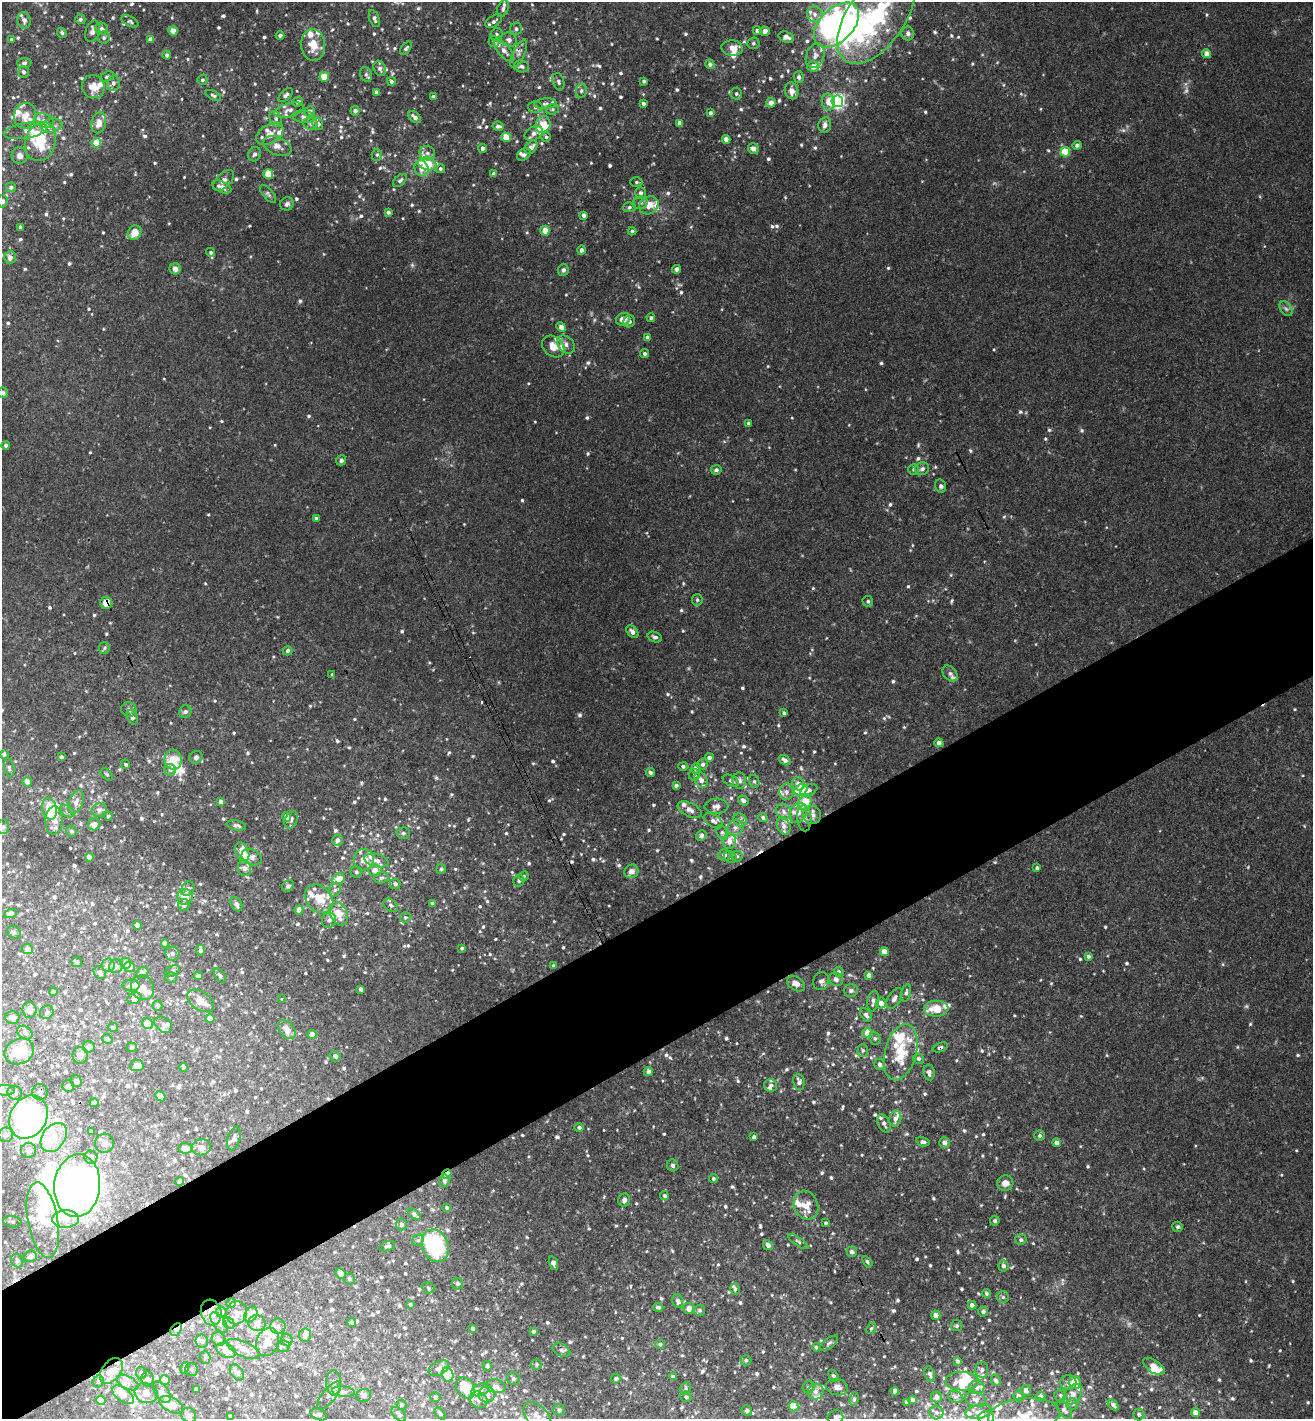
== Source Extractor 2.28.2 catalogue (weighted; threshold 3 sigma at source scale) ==
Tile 7 of 4 x 4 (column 3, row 2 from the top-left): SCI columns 2938-4248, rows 2887-4303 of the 5743 x 5775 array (HDU 1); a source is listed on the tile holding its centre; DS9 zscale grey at full resolution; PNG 1315 x 1421 px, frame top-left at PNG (2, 2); each listed source drawn as its Kron ellipse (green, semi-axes under 4 px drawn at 4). Shown black and unused: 10% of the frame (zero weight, under 3 of 4 exposures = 6% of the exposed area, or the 3 px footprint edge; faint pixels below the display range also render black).
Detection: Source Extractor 2.28.2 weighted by HDU 2 'WHT'; one run over the whole footprint, this tile lists its part. Background 0.0355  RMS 0.0051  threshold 0.0228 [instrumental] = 3 sigma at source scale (4.5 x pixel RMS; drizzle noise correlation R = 1.50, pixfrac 1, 0.05/0.05 arcsec/px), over >= 5 px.
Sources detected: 1066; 6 too faint to see at this stretch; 13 inside a brighter object's white glare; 6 cosmic-ray / hot-pixel residue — neither listed nor drawn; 119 inside a brighter listed object's ellipse — not listed separately; of the other 922, all 500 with FLUX_AUTO >= 0.927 (the completeness limit of this list) listed and drawn (422 fainter detections not listed), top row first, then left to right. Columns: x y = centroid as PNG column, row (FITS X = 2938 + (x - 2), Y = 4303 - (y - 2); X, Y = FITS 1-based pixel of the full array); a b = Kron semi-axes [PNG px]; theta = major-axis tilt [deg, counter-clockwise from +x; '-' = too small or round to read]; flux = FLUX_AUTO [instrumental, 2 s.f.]
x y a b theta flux
503 9 9 5 68 1.6
815 14 8 7 - 2.3
877 16 55 29 56 74
80 19 5 4 - 1
374 19 9 5 -71 1.7
24 20 8 6 -76 2.4
130 21 9 5 -27 1
494 21 9 5 34 1.9
836 25 27 16 44 160
101 29 6 6 - 1.5
516 29 6 6 - 1.6
92 31 11 7 74 2.4
173 31 4 4 - 6.9
757 31 4 4 - 1.5
765 31 5 4 - 2.7
62 33 5 4 - 0.94
908 33 7 6 - 2
496 34 7 5 48 1.1
280 35 4 3 - 1.2
786 37 8 5 -18 3.1
104 38 6 6 - 1.2
12 39 4 4 - 1.1
150 39 4 4 - 2.2
509 40 8 7 - 1.9
494 42 5 5 - 1.2
753 43 6 5 - 1
313 45 16 11 -85 8.4
406 48 8 4 50 1.2
732 48 10 7 -5 4.5
504 51 13 6 -48 2.8
519 54 15 5 65 2.3
1207 54 4 4 - 3.6
167 55 4 4 - 1.2
815 55 13 9 69 3.4
24 63 7 5 5 1.3
710 64 5 4 - 1.6
521 66 8 6 -13 1.6
813 67 6 5 - 3.5
380 68 8 6 -68 2.2
23 72 6 5 - 1.6
366 74 8 6 -68 1.4
107 77 7 5 22 1.1
324 77 5 4 - 9.4
799 77 6 5 - 1.3
202 80 5 5 - 1.1
391 81 4 4 - 1
644 81 4 3 - 0.99
558 82 9 5 -74 1.5
113 83 8 6 81 1.6
93 87 12 11 - 6.8
581 91 7 5 77 1.2
791 91 8 7 - 3.5
376 92 4 4 - 1.5
736 94 6 5 - 1.2
213 95 8 4 -28 1.1
286 95 9 5 42 1.9
433 97 3 3 - 1.1
837 101 6 6 - 140
298 102 5 4 - 1.5
828 102 8 6 -79 4
643 103 3 3 - 1.2
771 103 5 4 - 3.5
545 104 11 5 4 1.8
535 107 7 6 - 1.2
552 109 6 5 - 0.98
289 110 15 7 15 2.7
355 111 4 4 - 1.8
310 112 5 5 - 2
710 113 4 3 - 1.2
25 116 13 11 78 6.1
304 117 11 6 -6 2.4
415 117 7 5 -41 2.3
276 119 8 6 -65 1.6
44 121 10 6 -22 2.7
99 123 10 7 77 4
679 123 4 4 - 2.2
311 124 7 6 - 1.5
318 124 6 5 - 2.3
543 125 8 7 - 5.8
825 125 8 6 82 2.2
52 126 10 7 11 3.6
498 126 5 4 - 1.9
26 131 22 7 9 4.6
534 133 9 6 29 2.4
270 134 15 9 32 4.6
506 137 5 4 - 9.5
546 137 5 4 - 0.93
726 139 4 4 - 2.9
41 141 20 15 74 19
96 143 5 4 - 11
1077 145 4 4 - 1.4
277 146 15 9 -23 4.2
531 147 8 5 48 2.6
483 148 4 4 - 2
753 149 5 5 - 3
1065 152 5 5 - 16
427 153 8 7 - 2.4
254 154 7 6 - 1.5
524 154 7 5 37 1.2
377 155 6 5 - 0.99
20 156 8 8 - 2.7
427 164 9 6 -15 18
421 168 8 7 - 4.5
440 169 5 4 - 0.97
494 173 4 4 - 1.2
268 174 5 4 - 11
224 180 13 7 44 2.5
400 180 8 5 43 1.3
636 182 6 5 - 1
11 187 5 4 - 1.1
222 187 10 5 -25 3.4
641 193 5 5 - 1.5
268 194 11 5 -51 1.2
2 201 6 5 - 1.5
640 203 7 6 - 1.7
287 204 7 6 - 1.4
649 205 10 8 37 5.3
629 207 6 5 - 0.98
388 212 4 3 - 1.3
584 215 4 4 - 2
20 227 3 3 - 1.4
545 231 5 4 - 4.9
632 231 4 4 - 1.1
134 233 7 6 - 6.3
582 250 4 4 - 1.8
211 252 4 4 - 1.1
10 257 6 6 - 2.5
175 269 5 5 - 2.8
676 269 4 4 - 1.7
563 270 6 5 - 1.4
1286 309 8 5 -53 1.4
651 318 4 4 - 0.95
623 319 7 6 - 4.9
629 321 6 5 - 2.2
561 327 5 4 - 2.6
647 337 4 4 - 1.2
566 344 10 7 -47 2.6
553 346 12 9 -42 6.3
644 354 5 4 - 1.1
3 393 5 5 - 1.4
748 423 4 3 - 0.95
6 445 4 4 - 1.4
341 460 5 5 - 1.3
914 469 5 5 - 1.4
922 469 7 6 - 1.8
716 470 5 4 - 1.3
941 486 7 5 -75 1.3
316 518 3 3 - 1
697 600 6 5 - 1
868 601 5 5 - 1
106 603 6 6 - 5.1
632 632 7 5 -49 2.1
655 637 7 5 -18 1.3
104 648 6 5 - 0.99
288 651 5 4 - 1
950 673 9 6 -49 1.7
332 675 3 3 - 1.1
129 710 7 7 - 1.6
185 712 6 6 - 1.2
784 713 3 3 - 1
132 717 8 5 -76 1.7
939 743 4 4 - 1.9
4 754 4 4 - 0.97
61 757 3 3 - 0.98
196 757 7 6 - 1.3
709 758 4 4 - 1.8
173 760 10 8 -85 13
785 760 6 4 -36 1.9
125 764 5 4 - 1
702 764 5 5 - 1.4
683 766 5 4 - 1.3
9 768 9 5 -79 1
696 768 5 4 - 2.5
170 770 6 5 - 1.2
650 772 4 4 - 1.4
107 774 7 4 -45 0.98
694 775 6 5 - 1.3
701 780 8 6 -61 3.4
731 781 9 5 -25 1.2
739 781 8 7 - 2.1
754 781 7 5 -75 1.1
27 782 5 4 - 3.9
798 784 6 6 - 2.7
676 786 4 3 - 1.2
801 790 7 5 22 20
809 790 9 5 24 1.6
786 792 8 7 - 2.1
743 800 6 4 -36 1.3
76 802 12 7 68 3
221 802 4 4 - 1.9
805 802 8 6 59 11
716 806 12 7 1 2.8
50 809 11 7 -79 14
99 810 8 6 25 2.3
690 810 13 7 -25 2.7
67 811 8 5 -29 1.2
784 812 8 7 - 2.4
798 813 10 8 58 3.4
812 815 9 9 - 2.8
108 816 4 4 - 0.95
286 817 5 4 - 4
763 817 5 4 - 1.4
804 818 13 7 -86 2.8
54 820 14 9 85 5.8
291 820 9 6 67 1.6
740 820 7 6 - 1.4
713 821 10 6 -32 2.1
94 824 6 6 - 3.3
236 825 10 5 -11 1.4
784 826 9 6 -66 2.6
3 827 7 6 - 1.4
735 828 8 7 - 2.3
71 831 5 5 - 1.2
722 832 7 5 -63 1.1
403 833 7 5 3 1.4
701 835 6 4 50 1.5
337 840 5 5 - 1.8
729 841 8 6 78 3.4
242 852 10 6 -69 6.1
724 855 6 6 - 1.8
737 856 5 5 - 0.96
89 857 4 4 - 2.9
252 857 10 7 -24 2
730 857 6 5 - 1.1
364 860 11 10 - 5.4
376 860 12 6 -14 3.1
245 868 8 6 -76 1.9
1037 868 4 3 - 1.1
441 869 5 4 - 1.1
375 870 6 6 - 3.2
631 871 7 6 - 2.5
356 872 5 5 - 0.97
524 876 5 4 - 0.95
381 878 7 5 15 1.2
338 879 7 5 23 6.2
519 881 6 5 - 1.1
395 884 5 5 - 1.6
288 886 6 5 - 1.2
188 889 8 6 61 1.5
335 890 7 5 67 1.4
185 897 7 7 - 5.1
319 899 16 12 -44 10
432 903 4 4 - 1.2
236 904 7 5 -61 2
184 905 6 6 - 1.8
391 905 8 5 -39 1.5
299 910 4 4 - 5
10 913 7 4 22 1.6
339 914 12 8 -65 7.6
405 917 5 5 - 1.3
329 920 8 7 - 1.5
137 925 4 4 - 4.9
14 932 7 6 - 1.2
165 943 4 4 - 2.2
462 948 4 3 - 0.96
27 949 5 5 - 3.3
200 950 5 4 - 1.4
884 951 4 4 - 6.2
173 954 7 7 - 1.8
1088 956 4 4 - 1.4
77 962 5 5 - 1
125 963 5 5 - 2.1
108 965 6 6 - 2.7
116 966 7 6 - 2
554 966 3 3 - 1.1
129 967 5 5 - 3.9
173 971 8 5 27 1.1
142 972 6 5 - 2.3
839 972 5 5 - 1
100 973 7 5 -48 1.4
220 975 8 4 -53 0.93
869 975 4 4 - 2.5
198 976 5 3 - 1.4
171 978 6 5 - 1.2
836 979 7 6 - 1.9
821 981 9 8 - 1.9
796 984 10 6 -34 4.2
131 985 8 6 -2 2.3
142 988 13 11 -58 5.7
361 989 4 3 - 1.6
851 990 7 6 - 1.7
53 991 4 4 - 1.1
906 993 9 5 75 1.5
135 998 7 5 20 3.1
894 998 12 6 58 2.1
281 999 3 3 - 0.98
201 1001 15 9 -34 6.1
873 1001 10 5 80 2.4
881 1003 5 5 - 2.6
158 1006 5 5 - 1.4
936 1009 12 8 1 8.4
29 1010 8 7 - 2.5
47 1012 7 6 - 1.3
866 1015 7 5 -50 1.5
12 1017 7 6 - 2.8
210 1018 4 4 - 3.1
148 1024 6 5 - 7.8
163 1025 10 7 -37 2
113 1027 5 4 - 1.4
287 1030 11 7 -50 5
25 1033 8 6 -35 1.9
868 1033 5 5 - 8
312 1035 4 4 - 4.9
875 1038 6 5 - 1
107 1039 5 4 - 0.98
89 1047 6 5 - 2.8
132 1047 5 4 - 1.1
940 1047 8 4 21 1.1
19 1051 15 12 23 15
863 1051 6 5 - 1.1
901 1052 29 15 75 18
80 1055 8 7 - 2.3
335 1056 5 5 - 1.9
918 1059 5 5 - 1.2
880 1064 6 5 - 2
137 1065 7 5 6 3.3
183 1067 4 3 - 1.3
648 1071 5 4 - 1.7
929 1072 8 5 -80 1.7
76 1081 6 5 - 1.7
799 1082 8 6 -82 2.2
771 1085 6 6 - 2
68 1086 6 5 - 1.6
4 1090 10 5 0 1.4
40 1092 8 7 - 2
15 1093 7 6 - 1.8
160 1096 6 4 -44 5.1
94 1103 4 4 - 1.7
28 1117 22 18 61 130
895 1119 8 6 79 2.7
884 1123 10 6 -64 2.4
579 1127 4 4 - 1.3
92 1132 4 3 - 1.1
6 1135 7 7 - 2.2
1039 1135 5 5 - 1
54 1137 16 11 53 11
754 1137 4 4 - 1.7
234 1138 12 6 74 2.1
923 1142 7 4 -13 1.2
945 1142 5 5 - 2.6
104 1143 9 9 - 3.2
1056 1143 4 4 - 2.4
201 1147 9 8 - 2.6
185 1148 7 5 -4 2.9
29 1150 7 7 - 3
91 1157 7 6 - 2.9
673 1165 6 5 - 1.3
447 1174 5 4 - 5.3
713 1179 4 4 - 0.98
180 1181 4 4 - 1.7
445 1181 6 5 - 1.8
1005 1183 8 7 - 3.4
77 1186 31 23 85 250
664 1196 4 4 - 1.2
624 1200 6 5 - 1.8
806 1205 15 12 -70 7
447 1208 4 3 - 0.99
414 1214 7 4 -37 1.6
66 1219 13 8 4 6.1
43 1220 38 15 -80 20
995 1221 5 4 - 1.2
12 1222 9 5 -9 1.2
826 1223 3 3 - 0.93
401 1224 6 5 - 1.5
1178 1227 5 5 - 1.2
418 1240 6 5 - 1.1
1021 1240 6 5 - 1.3
798 1242 12 4 -34 1.4
768 1245 5 4 - 2.2
387 1246 8 4 16 1.2
435 1246 17 13 -68 37
852 1252 5 5 - 1.7
30 1256 6 5 - 2.4
17 1261 7 6 - 1.2
867 1262 6 4 -54 0.93
553 1263 7 4 -71 1.7
1004 1266 5 5 - 1.8
341 1273 5 5 - 2.8
350 1279 5 5 - 1.1
458 1284 6 5 - 1.2
428 1288 6 5 - 1.2
735 1289 6 5 - 1.2
986 1293 4 4 - 0.95
1003 1297 6 6 - 1.2
678 1301 7 5 -78 1.6
231 1303 5 4 - 1.4
410 1304 4 3 - 0.99
972 1305 4 4 - 2.4
658 1307 5 4 - 1.3
689 1308 5 5 - 3.3
700 1310 5 5 - 0.97
221 1312 5 5 - 1.6
983 1312 5 5 - 1.2
211 1313 13 10 -74 5
236 1313 12 10 74 3.4
251 1314 8 6 60 7.9
936 1315 4 4 - 3.6
219 1323 12 6 -53 2.2
229 1323 6 5 - 1.1
257 1323 8 7 - 3.3
352 1323 4 4 - 1
278 1326 8 7 - 2
957 1326 5 5 - 1
473 1328 3 3 - 1.4
871 1328 6 4 66 0.94
176 1330 7 5 51 1.7
533 1331 4 4 - 1.4
305 1335 6 6 - 2.3
219 1339 7 6 - 1.8
287 1340 6 5 - 1.5
202 1341 6 6 - 1.6
267 1342 14 11 67 7.3
829 1343 11 5 36 1.4
660 1344 5 4 - 1
283 1346 6 5 - 1.4
816 1347 4 4 - 1.3
243 1349 18 7 -25 5.3
226 1350 10 6 -26 7.2
561 1350 9 6 -25 1.5
205 1357 6 5 - 0.93
746 1360 5 5 - 1.2
957 1361 4 3 - 1.2
537 1364 5 5 - 1
487 1366 5 4 - 1.3
1154 1366 12 6 -34 7.7
185 1368 6 3 74 1.3
439 1368 11 6 28 2.2
192 1370 6 6 - 1.3
982 1370 8 6 86 2.2
111 1371 14 9 53 6.3
141 1373 6 5 - 1.7
237 1373 9 6 -56 3.6
930 1374 8 5 -71 1.6
448 1375 7 5 -70 15
833 1376 6 4 -55 1.1
673 1377 4 4 - 2
148 1379 7 6 - 2
513 1379 7 6 - 1.3
616 1379 5 4 - 1
165 1380 5 5 - 8
996 1380 6 4 -68 1.4
962 1381 16 9 -1 9.2
98 1382 6 5 - 1
1068 1382 8 7 - 2.4
128 1383 12 6 -27 2.5
334 1383 13 7 -89 2.9
1075 1383 6 6 - 7.8
496 1386 10 6 -15 2.4
809 1387 6 5 - 1.2
837 1387 11 8 -13 3
977 1387 7 7 - 2.2
465 1388 11 8 -56 13
196 1389 4 4 - 1.7
686 1389 6 5 - 1.1
480 1390 9 6 19 2.2
1026 1390 5 5 - 1.9
816 1391 8 7 - 2.4
895 1391 4 4 - 1.9
162 1392 12 6 -56 2.3
343 1392 11 5 -6 2
146 1393 11 10 - 4.1
487 1394 8 8 - 2.8
1073 1394 12 7 52 4
123 1395 12 6 -36 6.6
329 1395 17 7 52 2.8
364 1395 7 6 - 1.7
1061 1395 6 6 - 1.1
1018 1396 5 5 - 2.4
1040 1396 5 5 - 2.3
435 1397 5 5 - 1.2
686 1397 5 5 - 1.2
936 1397 5 5 - 1.8
955 1397 7 5 -20 1.3
854 1399 7 4 80 1.2
975 1399 10 7 -17 2.5
101 1400 5 4 - 6.3
479 1400 9 8 - 3.1
913 1400 4 4 - 2.2
906 1402 3 3 - 1.2
1073 1404 6 5 - 1
171 1405 13 7 -28 7.4
401 1405 5 5 - 1.1
1113 1405 6 4 -45 1.4
794 1406 5 4 - 15
559 1410 5 5 - 1.4
1064 1410 10 5 -51 1.6
747 1411 5 5 - 1.9
979 1412 13 7 10 2.7
1195 1412 4 4 - 3.9
936 1413 7 7 - 1.8
319 1414 8 5 -23 1.1
399 1414 9 5 -47 1.7
440 1414 7 4 -50 1
1139 1414 6 5 - 1.2
189 1415 8 7 - 1.6
1024 1415 36 17 5 18
537 1416 17 10 -43 6.1
230 1417 4 3 - 1.3
835 1417 8 6 15 1.6
986 1418 8 6 2 1.6
Overlapping masked pixels (flux is a lower limit): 6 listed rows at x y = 106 603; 940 1047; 28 1117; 447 1174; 211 1313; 176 1330
Isophote crosses this tile's border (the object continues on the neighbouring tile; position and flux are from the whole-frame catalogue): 6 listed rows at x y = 2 201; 3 393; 1024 1415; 230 1417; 835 1417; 986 1418